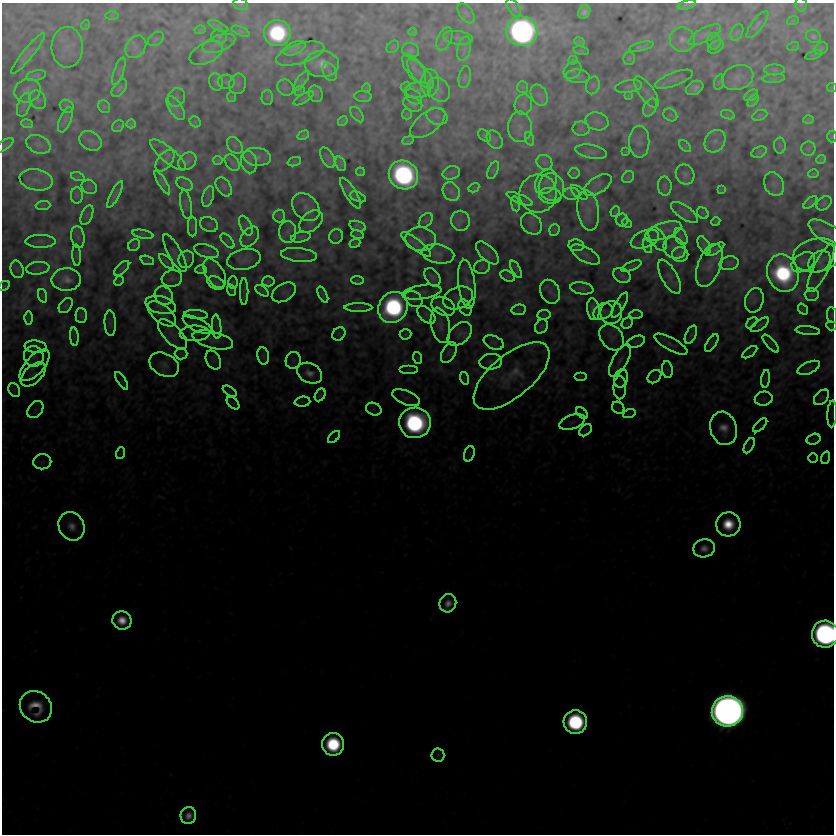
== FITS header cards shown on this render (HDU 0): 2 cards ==
NAXIS1  =                  832
NAXIS2  =                  832

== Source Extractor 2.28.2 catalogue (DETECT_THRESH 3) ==
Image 832 x 832 px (HDU 0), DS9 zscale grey, 1 PNG px = 1 image px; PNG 836 x 836 px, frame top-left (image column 1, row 832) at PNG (2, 3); each listed source drawn as its Kron ellipse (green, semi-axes under 4 px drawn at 4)
Background 1.02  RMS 1.1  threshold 3.33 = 3 sigma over >= 5 px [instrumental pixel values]
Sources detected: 385; all 385 listed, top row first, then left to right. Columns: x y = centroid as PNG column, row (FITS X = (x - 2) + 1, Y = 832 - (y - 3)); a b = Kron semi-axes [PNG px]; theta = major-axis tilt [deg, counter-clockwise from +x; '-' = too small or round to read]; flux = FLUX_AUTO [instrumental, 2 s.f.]
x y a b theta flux
241 4 7 5 -19 140
801 4 7 5 -76 130
687 5 9 3 15 240
514 8 10 5 -58 220
584 12 7 5 58 330
466 13 11 6 -55 240
112 16 7 4 1 100
793 20 6 3 19 69
757 24 16 6 53 290
85 25 5 3 - 64
218 26 11 4 -25 140
200 30 5 3 - 120
241 31 10 4 -24 140
522 31 15 14 - 60000
413 32 4 2 - 91
737 32 9 5 63 180
277 33 13 13 - 12000
705 35 18 7 28 460
813 36 7 6 - 210
219 37 8 7 - 190
458 38 15 6 -8 330
156 39 9 6 36 180
444 39 12 7 65 330
682 39 12 12 - 630
714 41 8 7 - 300
579 42 6 3 -23 140
219 43 17 8 19 470
67 47 20 15 -90 930
136 47 12 9 54 430
393 47 7 5 45 140
641 47 12 3 13 200
716 47 9 5 31 170
793 47 6 4 18 71
295 48 12 6 23 500
821 48 7 5 32 150
464 49 12 6 77 400
411 50 8 7 - 250
581 51 8 4 -9 78
206 53 18 10 27 490
28 54 26 5 51 420
300 54 25 10 17 970
813 55 8 4 18 130
629 58 6 5 - 150
573 60 4 3 - 120
322 64 17 13 0 1400
414 68 17 8 -55 610
572 70 10 7 44 280
775 70 10 5 0 200
119 71 14 5 71 280
330 72 9 6 -65 220
420 74 18 7 -49 770
36 76 10 5 12 210
578 76 12 7 -4 260
465 77 11 6 79 210
738 77 16 12 19 520
774 78 11 4 5 180
674 79 20 6 20 410
301 81 11 4 54 180
216 82 9 7 -73 230
226 82 8 7 - 230
719 82 8 4 74 140
430 83 13 9 88 610
238 84 10 8 74 270
593 85 9 6 75 240
406 87 5 3 - 110
523 87 6 5 - 110
628 87 13 6 10 270
119 88 10 5 51 280
286 88 8 7 - 190
366 88 4 4 - 120
695 88 9 6 29 420
832 88 5 4 - 87
418 90 13 8 5 420
439 90 13 10 -51 460
27 91 13 11 24 520
300 91 6 4 43 92
646 92 18 7 -54 480
316 94 8 7 - 180
539 95 11 8 -62 410
751 95 8 4 33 210
363 96 9 5 -5 170
628 96 4 3 - 87
176 97 9 8 - 270
232 97 5 4 - 84
267 97 7 5 88 150
413 97 9 6 -40 230
304 98 11 3 31 150
38 100 10 8 -58 300
753 101 7 3 51 170
413 104 10 7 -22 290
24 105 12 6 72 340
523 105 10 8 80 360
67 106 7 6 - 160
104 107 7 5 -55 130
650 107 9 6 64 300
176 108 14 6 -56 440
407 114 5 5 - 87
357 115 9 5 -53 160
670 115 7 6 - 160
728 115 7 4 -19 130
760 115 8 5 22 150
437 116 11 8 -23 380
65 120 13 5 68 310
808 120 5 3 - 160
343 121 5 4 - 170
597 121 12 8 -16 350
195 122 6 5 - 100
428 123 20 10 37 610
27 124 6 3 -7 150
131 124 4 3 - 130
118 126 6 5 - 110
520 127 15 12 -88 740
581 129 8 7 - 200
303 135 6 4 31 200
484 136 7 5 -39 130
832 136 6 5 - 100
530 139 7 4 -72 140
495 140 10 7 -57 220
90 141 12 9 -30 330
408 141 6 3 20 140
715 141 12 9 53 630
639 142 16 10 90 460
38 144 12 8 -23 380
4 145 11 4 35 170
235 145 9 6 -51 250
685 146 7 4 -45 110
780 146 8 6 89 160
808 149 7 7 - 180
591 152 16 6 -10 350
626 152 3 2 - 61
759 152 8 5 24 230
168 155 22 7 -40 350
257 157 14 9 -7 470
328 158 11 6 -61 360
821 159 5 3 - 120
165 160 12 7 53 280
218 160 5 4 - 110
187 161 10 8 43 280
249 162 11 8 -78 320
294 162 7 4 19 110
544 162 8 7 - 260
232 163 9 6 -50 210
341 164 7 5 -68 310
493 170 9 5 65 160
360 172 4 3 - 100
451 173 9 6 14 210
574 173 5 5 - 90
685 174 10 9 - 370
813 174 5 3 - 100
403 175 15 14 - 26000
78 177 7 4 -18 120
628 177 6 5 - 120
36 180 17 10 -12 740
546 182 13 9 53 460
162 183 13 4 -59 190
184 184 9 5 -27 200
774 184 12 9 -62 400
598 185 15 8 33 360
665 186 9 7 -86 220
89 187 8 6 -34 150
224 187 10 6 -58 230
551 187 14 12 -73 840
474 188 6 4 30 84
721 190 4 3 - 100
451 192 10 8 -56 380
579 192 10 5 -38 210
350 193 18 5 -58 400
538 194 19 18 - 1400
572 194 8 6 0 220
77 195 8 6 -89 160
115 195 15 3 63 270
208 196 11 5 75 230
550 196 11 7 -10 270
358 197 8 4 -23 120
520 199 14 4 -23 200
810 202 8 3 40 160
824 203 8 6 42 210
515 204 7 4 -82 110
43 205 7 4 1 160
186 205 15 5 -80 250
306 207 16 12 -47 590
588 211 20 11 -82 830
615 212 5 3 - 92
684 212 16 6 -35 400
703 213 6 5 - 110
87 215 10 5 68 210
279 216 6 6 - 120
622 220 6 6 - 170
311 221 13 9 41 510
426 221 8 6 48 140
460 221 10 9 - 310
716 221 4 3 - 72
627 223 6 3 -44 79
209 224 9 7 -24 230
531 224 12 9 -46 350
246 226 11 5 -64 360
358 226 8 5 -16 270
192 227 10 4 -90 180
554 230 5 5 - 120
663 231 19 8 18 860
288 232 11 8 89 430
827 233 20 9 -31 1000
143 234 11 3 -11 170
357 234 6 3 -15 140
336 236 7 7 - 160
681 236 9 5 -63 180
78 237 11 6 -82 300
250 237 11 7 54 420
301 237 10 5 12 220
420 239 15 12 -4 550
645 239 15 8 21 650
658 239 13 7 -59 410
41 241 15 6 0 360
228 241 9 4 -48 160
355 243 5 4 - 150
416 244 18 5 -38 320
134 245 6 5 - 120
576 245 8 6 -7 160
704 245 10 5 -62 290
647 246 7 4 -72 170
674 248 12 10 -40 500
715 249 10 3 34 270
206 251 13 6 -17 280
175 253 21 6 -61 350
487 253 14 7 -46 280
438 254 16 9 -10 470
77 255 11 3 -87 110
299 255 18 7 -6 450
585 255 16 7 -29 330
680 255 8 7 - 440
817 255 24 16 11 840
186 259 9 7 74 250
244 259 17 10 12 710
147 260 7 4 -18 150
166 262 9 4 -45 150
803 262 13 8 35 440
820 262 12 9 44 440
729 263 9 7 11 220
709 265 22 11 70 910
631 266 10 3 23 140
482 267 8 6 17 170
38 268 12 6 6 280
122 268 9 4 45 170
821 268 26 7 64 570
17 269 9 6 -75 220
516 269 9 4 -62 210
201 270 6 4 1 190
215 273 16 9 -59 550
783 273 19 15 -70 14000
508 276 8 5 -27 130
622 276 9 7 -32 200
432 277 10 6 -55 400
669 277 19 8 -61 430
66 279 15 11 3 900
172 279 10 8 15 280
357 280 6 4 -5 110
119 281 5 4 - 76
268 281 6 5 - 160
233 282 6 4 89 110
216 283 9 6 -26 260
467 284 24 8 -83 500
4 286 6 4 30 94
582 288 12 6 -8 290
231 290 6 3 -72 74
244 291 13 3 90 190
262 291 7 3 -38 180
284 292 13 8 31 390
422 292 19 7 9 450
550 292 12 9 -63 360
323 295 9 4 -63 150
812 295 7 6 - 180
43 296 7 4 -71 130
164 296 10 8 -46 450
458 298 15 10 21 520
414 299 9 7 -40 250
754 300 12 9 74 360
66 305 8 6 51 170
161 305 16 8 -14 470
620 305 14 5 60 220
443 306 12 8 -26 380
393 307 16 14 55 20000
465 307 9 5 -63 190
358 308 14 4 0 200
593 309 11 6 -82 530
803 309 6 3 -53 150
519 310 7 5 7 140
603 311 10 7 32 280
611 312 11 11 - 440
162 314 17 8 -39 490
196 314 12 4 -5 210
426 315 11 6 -45 340
544 315 7 4 6 100
636 315 7 4 0 110
832 315 8 5 -81 140
81 316 7 5 -89 130
28 318 6 4 89 100
110 323 13 5 -86 220
627 323 6 5 - 87
752 323 7 4 45 120
197 325 16 6 -27 350
440 325 18 9 -77 550
760 325 10 4 35 210
541 326 7 6 - 150
831 326 5 4 - 94
217 327 12 4 -85 290
808 331 12 4 -6 160
195 333 15 8 1 390
172 334 19 8 -46 560
339 334 7 6 - 170
405 334 6 5 - 120
460 334 14 9 44 440
691 335 10 5 65 220
74 337 9 3 -85 150
612 337 14 10 -51 460
213 340 21 8 -14 570
494 342 10 6 -22 240
636 342 9 5 21 190
712 343 10 4 56 150
671 344 18 6 -29 380
771 344 11 4 -50 220
36 347 11 6 -8 260
449 352 11 6 62 250
750 352 8 4 35 130
181 354 6 5 - 130
34 356 10 10 - 460
263 356 8 6 -80 190
418 358 6 3 -71 69
213 360 10 7 -63 200
293 360 8 7 - 260
620 360 18 7 61 500
491 362 11 7 5 340
35 365 20 9 47 600
164 365 16 11 -28 600
809 368 12 5 24 210
667 369 8 5 -83 180
409 370 9 4 0 120
309 373 13 9 -27 860
33 374 15 8 42 500
512 376 46 21 40 2700
581 376 6 4 0 76
654 377 8 5 44 160
464 378 6 4 -72 110
621 378 9 7 75 310
766 379 9 4 81 160
122 381 10 3 -58 140
620 387 12 6 -90 320
14 390 7 5 -61 160
230 391 8 4 -34 120
320 395 7 5 59 210
821 397 9 6 46 210
406 398 15 7 -22 320
764 399 9 7 11 210
302 402 8 5 5 120
233 403 7 4 -45 150
618 408 7 5 -43 150
35 409 9 6 52 290
374 409 8 6 -22 230
582 413 7 4 -44 110
629 414 6 4 19 92
832 414 13 5 87 280
572 422 13 7 20 330
415 423 16 15 - 23000
760 425 9 3 45 140
724 428 17 13 -74 1500
585 430 7 5 42 130
334 437 7 4 45 120
814 439 7 5 17 140
749 446 8 4 63 130
121 453 6 3 71 84
469 454 8 5 72 140
813 458 5 5 - 82
825 458 6 4 71 100
42 462 9 7 7 270
728 524 12 12 - 3200
72 526 15 12 -60 1100
704 548 11 9 11 890
448 603 9 8 - 850
122 620 10 9 - 1800
825 634 13 13 - 50000
36 707 17 15 -42 2600
727 711 15 15 - 270000
575 722 12 12 - 15000
333 744 11 11 - 8900
438 755 6 6 - 180
188 816 8 8 - 870
At the frame edge (FLAGS 8, measured only in part): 10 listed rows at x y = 241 4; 801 4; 687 5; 832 88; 832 136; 827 233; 832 315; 831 326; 832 414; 825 634